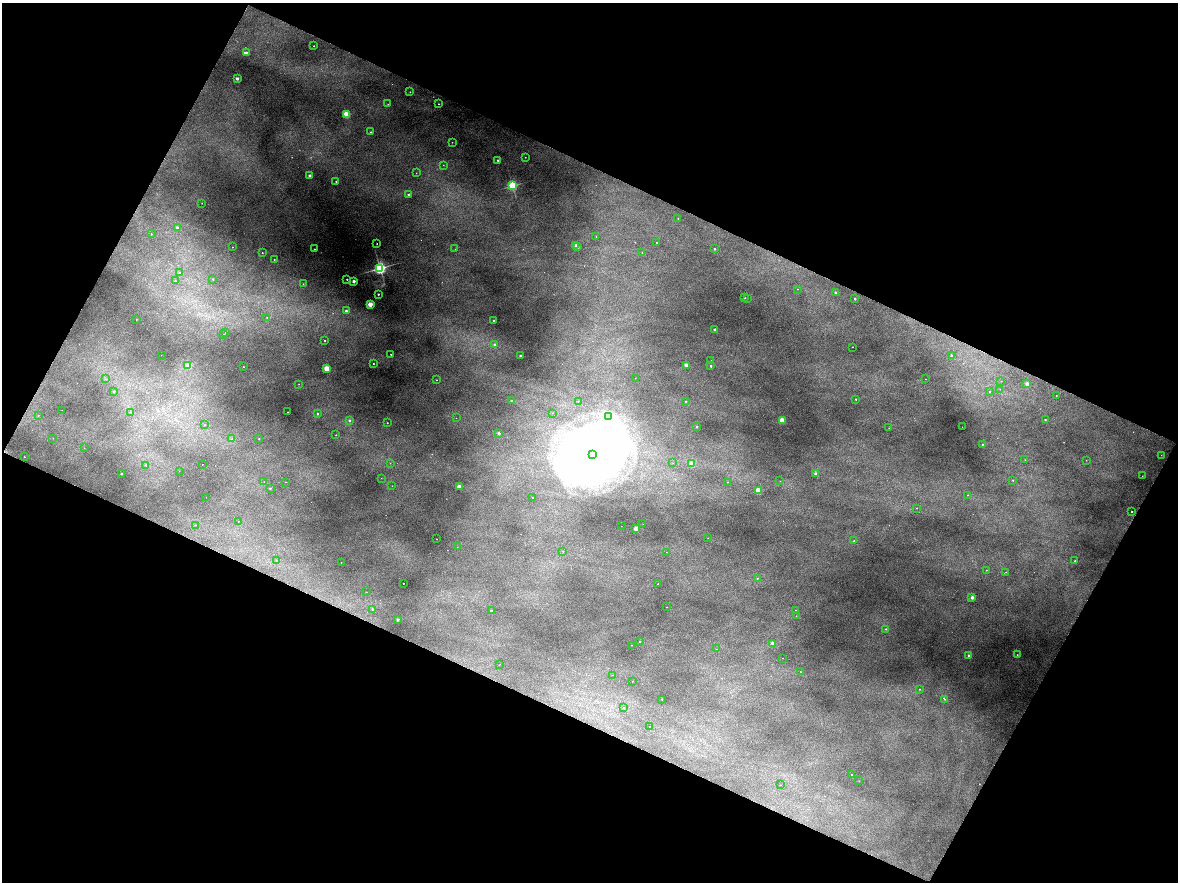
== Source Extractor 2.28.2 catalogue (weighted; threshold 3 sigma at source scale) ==
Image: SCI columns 4-4705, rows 258-3775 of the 4707 x 4001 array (HDU 1 of 3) = the unmasked area's bounding box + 8 px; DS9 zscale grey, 4 x 4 block average (1 PNG px = mean of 4 x 4 image px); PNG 1180 x 884 px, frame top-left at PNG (2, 3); each listed source drawn as its Kron ellipse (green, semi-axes under 4 px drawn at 4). Shown black and unused: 50% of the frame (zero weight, under 3 of 4 exposures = <1% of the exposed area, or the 3 px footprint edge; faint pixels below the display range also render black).
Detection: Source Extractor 2.28.2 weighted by HDU 2 'WHT'. Background 0.119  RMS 0.0097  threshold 0.0436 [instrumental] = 3 sigma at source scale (4.5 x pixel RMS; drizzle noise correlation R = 1.50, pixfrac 1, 0.0396/0.0396 arcsec/px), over >= 5 px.
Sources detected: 209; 5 too faint to see at this stretch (4 x 4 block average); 18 inside a brighter object's white glare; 1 cosmic-ray / hot-pixel residue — neither listed nor drawn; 3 coinciding with a brighter row at this scale — not listed separately; the other 182 listed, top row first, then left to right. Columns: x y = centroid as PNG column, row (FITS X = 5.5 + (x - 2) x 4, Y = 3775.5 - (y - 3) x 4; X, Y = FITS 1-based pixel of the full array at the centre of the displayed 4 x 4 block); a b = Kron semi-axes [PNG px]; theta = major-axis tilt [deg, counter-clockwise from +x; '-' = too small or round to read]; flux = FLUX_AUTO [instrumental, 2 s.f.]
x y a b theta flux
314 46 2 2 - 3.8
246 53 2 2 - 8.7
237 78 2 2 - 39
410 92 2 2 - 2.6
388 104 2 2 - 1.3
438 104 2 2 - 2.5
346 114 2 2 - 260
371 132 2 2 - 3
452 142 2 2 - 2.7
525 157 2 2 - 3.2
498 160 2 2 - 15
443 165 2 2 - 1.2
416 173 2 2 - 1.3
310 175 2 2 - 33
336 181 2 2 - 3.4
512 186 2 2 - 840
409 195 2 2 - 22
202 203 2 2 - 2.8
678 219 2 2 - 1.7
177 227 2 2 - 21
151 234 2 2 - 3.1
596 237 2 2 - 1
657 243 2 2 - 5.9
377 244 2 2 - 3.4
576 245 2 2 - 52
577 246 2 2 - 22
233 247 2 2 - 2.8
314 249 2 2 - 3.7
455 249 2 2 - 1.1
714 249 2 2 - 9.9
262 253 2 2 - 4.7
642 253 2 2 - 1.8
274 260 2 2 - 1.8
380 268 2 2 - 1800
180 273 2 2 - 8.7
213 279 2 2 - 5.2
347 279 2 2 - 7
175 281 2 2 - 7.2
354 281 2 2 - 43
303 284 2 2 - 1.3
798 289 2 2 - 1
835 293 2 2 - 12
378 294 2 2 - 11
745 298 2 2 - 5.4
747 298 2 2 - 2.6
855 299 2 2 - 11
370 304 2 2 - 160
346 311 2 2 - 17
267 317 2 2 - 4.7
136 319 2 2 - 1.1
493 320 2 2 - 12
714 329 2 2 - 19
225 333 2 2 - 2.1
224 334 2 2 - 1.5
325 341 2 2 - 2.5
495 344 2 2 - 17
852 347 2 2 - 2
391 354 2 2 - 6.5
161 355 2 2 - 1.3
951 355 2 2 - 13
520 356 2 2 - 12
711 360 2 2 - 1.3
373 364 2 2 - 3.1
188 365 2 2 - 220
686 365 2 2 - 92
711 366 2 2 - 11
243 367 2 2 - 3
327 368 2 2 - 210
635 378 2 2 - 1.1
105 379 2 2 - 1.8
926 379 2 2 - 1.4
436 380 2 2 - 2.7
1001 381 2 2 - 1.3
299 384 2 2 - 1.3
1027 384 2 2 - 50
1000 389 2 2 - 1.8
114 391 2 2 - 12
990 392 2 2 - 1.8
1056 396 2 2 - 1.9
856 399 2 2 - 6.1
511 400 2 2 - 8.2
578 401 2 2 - 2.1
686 401 2 2 - 7.6
62 410 2 2 - 0.77
131 412 2 2 - 3.7
288 412 2 2 - 4.9
552 413 2 2 - 1.2
317 414 2 2 - 9.9
38 415 2 2 - 1.6
608 417 2 2 - 1.8
456 418 2 2 - 1.1
349 420 2 2 - 13
782 420 2 2 - 180
1045 420 2 2 - 6.3
387 423 2 2 - 3.6
204 425 2 2 - 1.9
697 427 2 2 - 6.8
962 427 2 2 - 1.9
889 428 2 2 - 1.1
499 433 2 2 - 21
336 435 2 2 - 3.7
53 438 2 2 - 1.3
232 439 2 2 - 4.9
259 439 2 2 - 4
983 445 2 2 - 24
84 448 2 2 - 1.6
592 454 2 2 - 1400
1161 455 2 2 - 0.88
24 457 2 2 - 3.6
1025 460 2 2 - 2
1086 460 2 2 - 1.3
390 463 2 2 - 1.4
673 463 2 2 - 1
202 464 2 2 - 1.5
691 464 2 2 - 130
146 465 2 2 - 3.9
179 471 2 2 - 0.93
121 474 2 2 - 12
816 474 2 2 - 61
1142 476 2 2 - 1.4
381 478 2 2 - 1.2
1013 480 2 2 - 4
780 481 2 2 - 1
264 482 2 2 - 2.3
285 482 2 2 - 1.2
727 482 2 2 - 1.9
392 486 2 2 - 1.2
459 486 2 2 - 55
270 488 2 2 - 5.8
758 491 2 2 - 260
968 495 2 2 - 1.2
206 497 2 2 - 0.9
533 497 2 2 - 2.6
916 508 2 2 - 1.4
1132 512 2 2 - 5.6
238 521 2 2 - 2.3
643 524 2 2 - 0.84
196 525 2 2 - 1.1
621 526 2 2 - 0.62
636 528 2 2 - 87
708 538 2 2 - 0.82
436 539 2 2 - 1.8
854 541 2 2 - 8.3
457 547 2 2 - 0.75
563 551 2 2 - 2.2
667 552 2 2 - 0.84
276 560 2 2 - 3.3
1075 561 2 2 - 6.6
341 562 2 2 - 1.1
986 570 2 2 - 2.7
1006 572 2 2 - 1.2
757 578 2 2 - 1.6
403 583 2 2 - 3.8
658 584 2 2 - 3.5
366 592 2 2 - 1.1
972 597 2 2 - 39
666 607 2 2 - 1.3
372 609 2 2 - 11
795 610 2 2 - 1.5
491 611 2 2 - 22
796 616 2 2 - 1.2
397 620 2 2 - 25
886 629 2 2 - 3.2
639 641 2 2 - 2.3
772 643 2 2 - 34
632 645 2 2 - 1.6
716 649 2 2 - 0.95
969 655 2 2 - 33
1017 655 2 2 - 3.4
783 658 2 2 - 1.3
500 664 2 2 - 1.2
800 672 2 2 - 1.6
613 675 2 2 - 0.96
632 681 2 2 - 2.1
920 689 2 2 - 1.8
662 699 2 2 - 5.3
945 699 2 2 - 3.9
623 708 2 2 - 2.3
649 726 2 2 - 0.89
852 774 2 2 - 2.3
859 781 2 2 - 1.6
780 785 2 2 - 1.8
Diffuse or blended objects may show on this block-average render without a row.